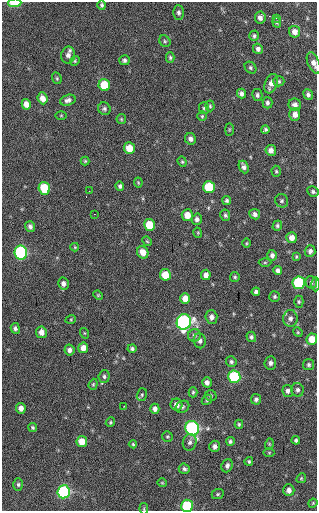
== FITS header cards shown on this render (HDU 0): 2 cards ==
NAXIS1  =                  315 / Axis length
NAXIS2  =                  509 / Axis length

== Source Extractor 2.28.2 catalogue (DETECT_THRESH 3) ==
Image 315 x 509 px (HDU 0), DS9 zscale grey, 1 PNG px = 1 image px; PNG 319 x 513 px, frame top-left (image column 1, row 509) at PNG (2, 2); each listed source drawn as its Kron ellipse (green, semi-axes under 4 px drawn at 4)
Background 41.8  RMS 7.5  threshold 22.4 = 3 sigma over >= 5 px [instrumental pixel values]
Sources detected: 143; all 143 listed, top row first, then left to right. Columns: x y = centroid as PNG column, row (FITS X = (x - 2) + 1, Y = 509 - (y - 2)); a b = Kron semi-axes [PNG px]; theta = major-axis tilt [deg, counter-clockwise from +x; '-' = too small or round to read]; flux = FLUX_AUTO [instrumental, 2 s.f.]
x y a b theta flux
15 3 6 3 2 14000
102 5 5 4 - 900
179 13 7 5 -88 1300
260 18 6 5 - 2100
276 18 3 2 - 560
277 22 5 4 - 720
295 32 6 5 - 3100
254 36 5 5 - 890
165 41 6 5 - 940
258 49 5 5 - 1600
68 55 8 7 - 2400
170 57 5 4 - 850
124 60 5 5 - 1100
75 61 5 4 - 610
314 63 11 6 -67 2500
250 68 6 5 - 920
57 78 6 4 -71 660
279 81 5 5 - 840
271 84 10 6 68 3400
104 85 6 5 - 14000
241 94 5 4 - 1600
257 95 6 5 - 1100
308 95 5 4 - 1400
43 98 6 5 - 3600
68 100 8 5 18 1700
267 103 5 5 - 1300
26 104 5 4 - 3100
295 105 6 6 - 1800
210 106 5 4 - 730
204 108 6 5 - 830
104 109 6 6 - 1100
295 114 6 5 - 3000
61 115 5 3 - 420
202 116 5 5 - 660
121 119 5 4 - 580
229 129 6 3 90 480
265 130 4 3 - 830
190 139 6 5 - 1800
129 148 6 5 - 8000
271 150 5 5 - 2300
85 161 4 4 - 580
182 162 5 4 - 660
244 167 6 4 -65 1600
276 171 5 4 - 680
138 182 5 3 - 510
120 186 4 4 - 1100
209 187 6 6 - 21000
44 188 6 5 - 18000
89 191 2 2 - 240
313 192 6 5 - 1100
227 200 4 4 - 920
282 201 7 6 - 960
94 214 3 2 - 560
255 214 5 5 - 1400
187 215 6 5 - 5300
225 215 6 5 - 920
197 219 6 5 - 1700
150 225 6 5 - 13000
30 226 5 5 - 1400
277 226 5 4 - 910
198 233 5 3 - 480
292 238 5 5 - 3000
147 241 5 4 - 540
246 243 5 3 - 460
75 247 4 4 - 460
310 251 6 5 - 1600
143 252 6 5 - 4700
21 253 7 6 - 69000
272 255 5 4 - 1500
296 257 4 3 - 490
265 262 6 4 0 640
278 270 4 4 - 1400
165 275 6 5 - 9300
206 275 5 5 - 2300
235 277 5 5 - 720
311 282 6 5 - 1200
299 283 6 6 - 42000
63 284 6 5 - 2000
316 284 7 3 90 660
256 292 4 4 - 1100
98 295 5 4 - 540
275 296 5 5 - 770
185 298 5 5 - 4400
299 302 6 4 89 750
211 317 6 6 - 2300
290 318 8 7 - 2100
71 319 5 3 - 500
184 322 8 7 - 120000
15 328 5 4 - 1200
41 332 6 5 - 3100
298 332 5 4 - 560
84 333 5 3 - 440
194 335 6 6 - 1400
251 337 5 4 - 1100
312 339 6 5 - 7000
200 341 7 6 - 1700
83 348 5 5 - 3200
132 349 4 4 - 980
69 350 5 5 - 1700
231 362 5 5 - 1100
270 363 6 6 - 1600
309 365 5 5 - 980
104 376 6 5 - 1100
234 377 6 6 - 44000
207 382 5 4 - 2000
93 384 6 4 69 660
297 390 7 6 - 1400
288 391 6 5 - 1600
193 392 5 4 - 720
142 395 6 5 - 880
211 396 6 5 - 840
256 399 5 5 - 1300
207 400 6 4 50 730
176 405 6 6 - 2500
124 406 3 2 - 390
182 407 7 5 34 1000
21 408 5 5 - 2700
155 409 5 4 - 2000
110 422 5 4 - 580
239 424 4 4 - 650
32 427 5 4 - 770
192 428 7 6 - 91000
167 437 5 5 - 670
296 440 4 3 - 880
230 441 4 4 - 900
82 442 5 5 - 6800
190 442 8 7 - 1600
133 444 4 4 - 620
269 444 5 3 - 500
215 446 5 5 - 1700
269 453 6 4 0 550
249 461 4 4 - 800
227 466 7 5 69 1500
184 469 5 5 - 1100
301 478 5 4 - 600
162 483 4 4 - 530
18 484 6 4 -89 880
289 490 6 5 - 1900
64 492 6 6 - 68000
218 494 6 5 - 710
313 503 5 3 - 470
187 506 6 6 - 27000
144 509 6 4 -80 560
At the frame edge (FLAGS 8, measured only in part): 5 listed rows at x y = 15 3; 314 63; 316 284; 187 506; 144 509